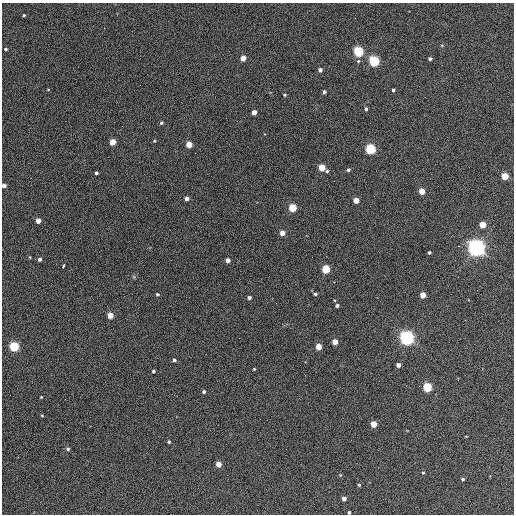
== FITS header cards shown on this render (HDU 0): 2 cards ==
NAXIS1  =                  512 / Axis length
NAXIS2  =                  512 / Axis length

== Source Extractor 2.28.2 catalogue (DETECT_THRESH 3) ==
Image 512 x 512 px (HDU 0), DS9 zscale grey, 1 PNG px = 1 image px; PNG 516 x 516 px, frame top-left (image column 1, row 512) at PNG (2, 3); no overlay
Background 376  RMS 21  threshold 62.6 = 3 sigma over >= 5 px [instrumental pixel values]
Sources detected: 70; all 70 listed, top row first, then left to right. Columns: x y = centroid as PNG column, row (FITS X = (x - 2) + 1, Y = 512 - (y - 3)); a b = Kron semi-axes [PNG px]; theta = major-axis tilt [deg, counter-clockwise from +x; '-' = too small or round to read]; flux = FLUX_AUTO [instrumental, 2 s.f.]
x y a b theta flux
24 15 4 3 - 1.7e+03
6 49 3 3 - 2.2e+03
358 51 5 5 - 1.6e+05
243 58 4 4 - 1.7e+04
430 59 3 3 - 3.1e+03
374 61 5 5 - 2.1e+05
320 70 4 4 - 4.6e+03
48 90 4 2 - 9.6e+02
393 90 3 3 - 2.2e+03
324 92 4 3 - 3.2e+03
284 95 4 3 - 1.4e+03
366 109 3 3 - 2.7e+03
254 112 4 4 - 1.1e+04
161 123 4 4 - 2.1e+03
154 141 4 3 - 1.3e+03
112 142 4 4 - 2.6e+04
189 144 4 4 - 2.2e+04
370 149 5 5 - 2.0e+05
322 168 4 4 - 3.6e+04
348 170 4 4 - 2.7e+03
327 171 4 3 - 2.0e+03
96 173 4 3 - 2.8e+03
505 176 4 4 - 4.5e+04
4 186 4 4 - 6.5e+03
422 191 4 4 - 2.2e+04
374 196 2 2 - 6.0e+02
187 198 4 4 - 5.8e+03
356 200 4 4 - 1.6e+04
293 208 5 4 - 7.1e+04
38 221 4 4 - 1.2e+04
483 225 4 4 - 2.8e+04
282 233 4 4 - 1.3e+04
476 248 6 6 - 1.0e+06
429 252 3 3 - 2.1e+03
30 257 4 3 - 1.0e+03
312 257 2 2 - 6.2e+02
40 259 4 4 - 3.6e+03
228 260 4 4 - 8.8e+03
63 266 4 3 - 1.7e+04
326 269 5 4 - 6.7e+04
157 294 4 3 - 1.8e+03
315 294 4 3 - 2.7e+03
423 295 4 4 - 1.8e+04
249 298 4 3 - 3.7e+03
334 300 4 3 - 1.1e+03
276 303 2 2 - 7.5e+02
337 305 4 3 - 3.6e+03
110 315 4 4 - 2.5e+04
407 338 5 5 - 6.8e+05
335 342 4 4 - 1.9e+04
14 346 5 5 - 1.5e+05
318 347 4 4 - 2.4e+04
174 360 4 4 - 3.3e+03
398 365 4 4 - 6.3e+03
254 369 3 3 - 1.3e+03
153 371 3 3 - 2.5e+03
427 387 5 4 - 1.1e+05
204 392 4 4 - 2.9e+03
41 397 3 2 - 1.2e+03
42 415 4 3 - 1.1e+03
374 424 4 4 - 2.8e+04
169 442 4 3 - 2.1e+03
68 449 4 4 - 2.8e+03
218 464 4 4 - 1.6e+04
423 473 4 4 - 1.6e+03
340 475 4 4 - 1.2e+03
463 479 4 3 - 2.3e+03
359 485 4 3 - 1.9e+03
344 498 4 4 - 8.2e+03
349 512 3 3 - 2.8e+03
At the frame edge (FLAGS 8, measured only in part): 2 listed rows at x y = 4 186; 349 512